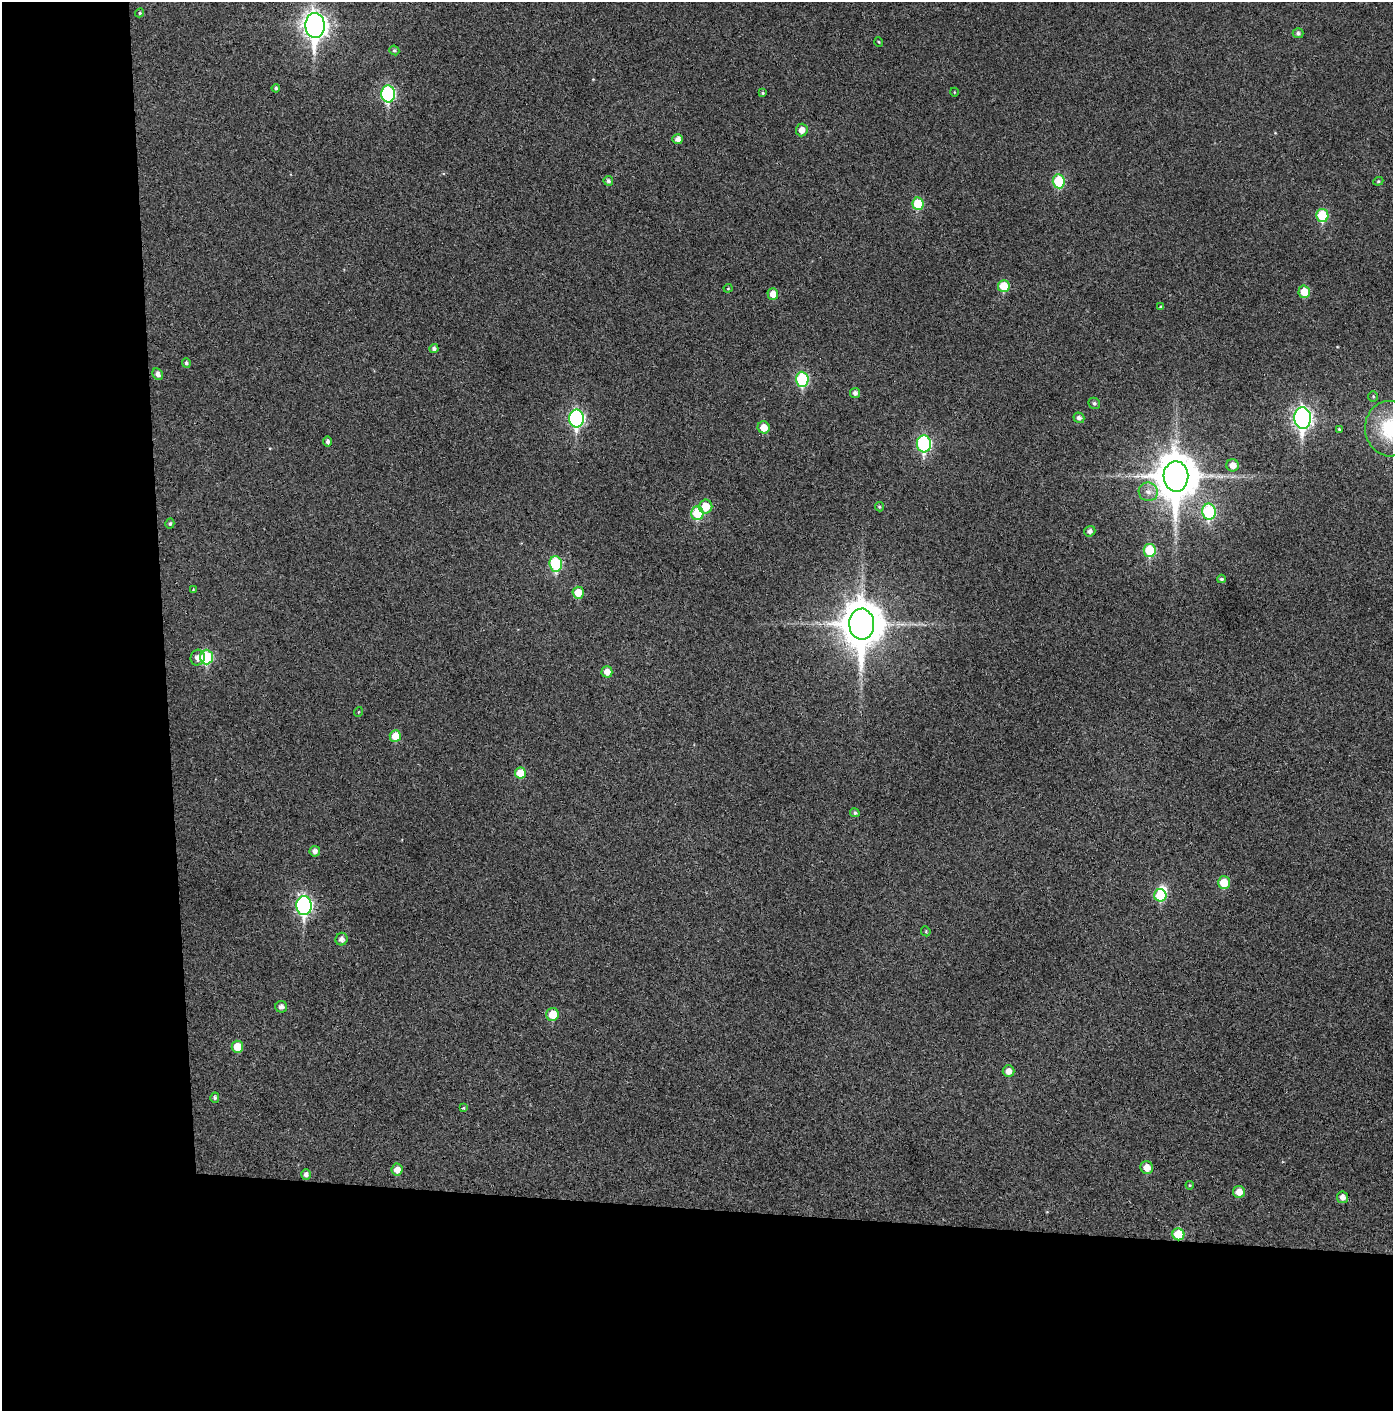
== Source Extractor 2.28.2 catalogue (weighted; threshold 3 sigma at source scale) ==
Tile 7 of 3 x 3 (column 1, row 3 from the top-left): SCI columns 75-1465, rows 4-1412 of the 4319 x 4236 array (HDU 1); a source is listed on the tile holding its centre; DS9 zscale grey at full resolution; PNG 1395 x 1413 px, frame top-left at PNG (2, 2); each listed source drawn as its Kron ellipse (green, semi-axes under 4 px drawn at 4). Shown black and unused: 24% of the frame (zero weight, under 3 of 4 exposures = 6% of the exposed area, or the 3 px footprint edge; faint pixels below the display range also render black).
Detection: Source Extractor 2.28.2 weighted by HDU 2 'WHT'; one run over the whole footprint, this tile lists its part. Background 0.0357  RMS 0.0051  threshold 0.023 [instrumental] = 3 sigma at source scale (4.5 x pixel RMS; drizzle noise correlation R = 1.50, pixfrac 1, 0.05/0.05 arcsec/px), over >= 5 px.
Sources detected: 78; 1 inside a brighter object's white glare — neither listed nor drawn; the other 77 listed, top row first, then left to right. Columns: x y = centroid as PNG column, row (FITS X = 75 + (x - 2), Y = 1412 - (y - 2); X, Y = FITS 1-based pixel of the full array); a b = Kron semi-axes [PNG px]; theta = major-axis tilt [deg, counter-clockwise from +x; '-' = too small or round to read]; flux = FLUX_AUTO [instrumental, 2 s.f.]
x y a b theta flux
140 13 5 4 - 0.67
315 26 12 9 -87 420
1298 33 5 5 - 1.4
879 42 5 3 - 0.42
394 50 5 4 - 0.85
276 88 4 4 - 0.91
954 92 4 3 - 0.36
763 93 4 3 - 0.58
388 94 8 7 - 66
802 130 6 6 - 3.8
678 139 5 5 - 2.7
608 181 5 4 - 1.5
1059 181 7 6 - 23
1378 181 5 4 - 0.66
918 204 6 5 - 17
1322 216 6 6 - 23
1004 286 6 5 - 14
728 288 4 4 - 0.5
1304 292 6 5 - 10
773 294 6 5 - 5.2
1161 307 4 3 - 0.88
434 349 4 4 - 1.3
186 363 5 4 - 1.2
158 374 6 5 - 2.2
802 379 7 6 - 36
855 393 5 5 - 2
1373 396 5 5 - 0.76
1094 403 6 5 - 1.1
1079 418 5 5 - 1.9
1303 418 11 8 -88 210
576 419 9 7 -89 110
764 427 6 6 - 6.8
1339 429 4 3 - 0.54
1390 429 28 25 -82 36
328 442 5 4 - 1.7
924 444 8 7 - 68
1233 465 6 6 - 4.8
1176 476 15 12 -88 1900
1148 492 9 9 - 3.5
706 506 7 6 - 9.4
879 507 5 4 - 0.73
1209 512 8 7 - 42
697 513 7 6 - 23
170 524 5 4 - 0.87
1090 531 5 5 - 2
1150 550 6 6 - 22
556 564 8 6 -86 35
1221 579 4 3 - 0.89
193 590 4 2 - 0.32
578 593 6 5 - 9.6
862 624 15 12 -89 1800
206 657 7 6 - 33
198 658 8 7 - 3.1
607 672 6 5 - 4.2
358 712 5 3 - 0.39
395 736 6 5 - 9
520 773 6 5 - 9.5
855 813 5 4 - 0.92
315 851 5 5 - 2.2
1224 883 6 6 - 10
1160 895 6 6 - 18
304 906 9 7 -88 140
926 931 5 4 - 0.57
341 939 6 6 - 2.7
281 1007 6 6 - 2.1
553 1014 6 6 - 11
237 1047 6 5 - 8.7
1009 1071 6 6 - 4
215 1098 5 4 - 1.1
463 1108 4 4 - 0.5
1147 1167 6 6 - 5.9
397 1170 6 5 - 4.5
306 1175 5 4 - 1.8
1190 1185 4 4 - 0.53
1239 1192 6 6 - 5.3
1342 1197 5 5 - 3
1178 1234 6 6 - 16
Overlapping masked pixels (flux is a lower limit): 1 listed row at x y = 1178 1234
Isophote crosses this tile's border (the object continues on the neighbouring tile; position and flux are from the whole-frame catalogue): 1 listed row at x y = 1390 429